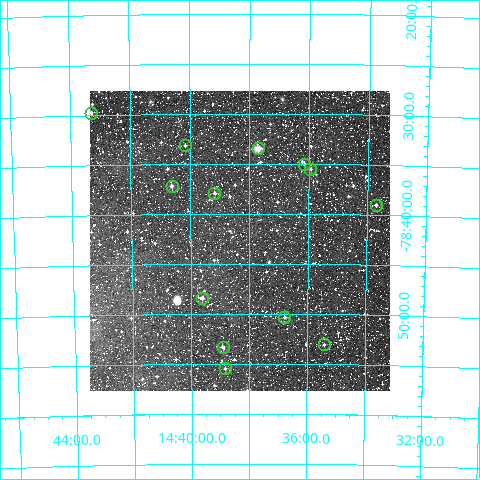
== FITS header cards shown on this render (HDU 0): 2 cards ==
NAXIS1  =                  300
NAXIS2  =                  300

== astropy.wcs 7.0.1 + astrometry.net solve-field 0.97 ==
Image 300 x 300 px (HDU 0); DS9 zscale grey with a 90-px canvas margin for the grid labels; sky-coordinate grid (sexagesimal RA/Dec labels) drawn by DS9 from the SOLVED WCS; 13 Tycho-2 reference stars matched to detected sources circled (green)
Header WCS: RA---TAN/DEC--TAN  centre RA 14:38:20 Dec -78:43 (219.58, -78.71 deg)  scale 6 arcsec/px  FOV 30.0' x 30.0'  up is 0 deg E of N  parity normal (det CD < 0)
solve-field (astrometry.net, Tycho-2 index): VERIFIED the header's WCS against the Tycho-2 star catalogue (verified at 2 index scales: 7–13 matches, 0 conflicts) and refined it, rather than solving blind
Solved WCS: RA---TAN-SIP/DEC--TAN-SIP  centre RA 14:38:20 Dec -78:43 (219.58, -78.71 deg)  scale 6 arcsec/px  FOV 30.0' x 30.0'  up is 0 deg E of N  parity normal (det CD < 0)
The solver's refit moves the header's centre by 1.5 arcsec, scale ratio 0.9997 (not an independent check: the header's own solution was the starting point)
Tycho-2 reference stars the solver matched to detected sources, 13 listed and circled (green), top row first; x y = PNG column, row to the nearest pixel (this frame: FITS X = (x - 90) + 1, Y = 300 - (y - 91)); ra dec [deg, ICRS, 3 dp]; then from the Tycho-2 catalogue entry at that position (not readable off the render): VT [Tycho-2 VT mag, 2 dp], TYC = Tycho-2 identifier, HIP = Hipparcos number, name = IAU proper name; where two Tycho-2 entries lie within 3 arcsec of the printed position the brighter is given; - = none
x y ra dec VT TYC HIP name
91 113 220.825 -78.496 11.32 9432-3728-1 - -
185 145 220.041 -78.552 11.90 9432-8-1 - -
258 148 219.430 -78.558 9.32 9431-233-1 - -
304 164 219.034 -78.584 11.83 9431-771-1 - -
310 169 218.983 -78.591 12.12 9431-611-1 - -
172 186 220.156 -78.620 11.02 9432-2-1 - -
214 193 219.795 -78.632 11.16 9431-27-1 - -
376 205 218.426 -78.650 11.51 9431-263-1 - -
202 298 219.905 -78.807 10.66 9435-1493-1 - -
284 317 219.196 -78.839 11.35 9435-1147-1 - -
324 344 218.854 -78.884 11.58 9435-1571-1 - -
223 347 219.729 -78.889 11.32 9435-717-1 - -
225 368 219.708 -78.925 11.82 9435-1094-1 - -